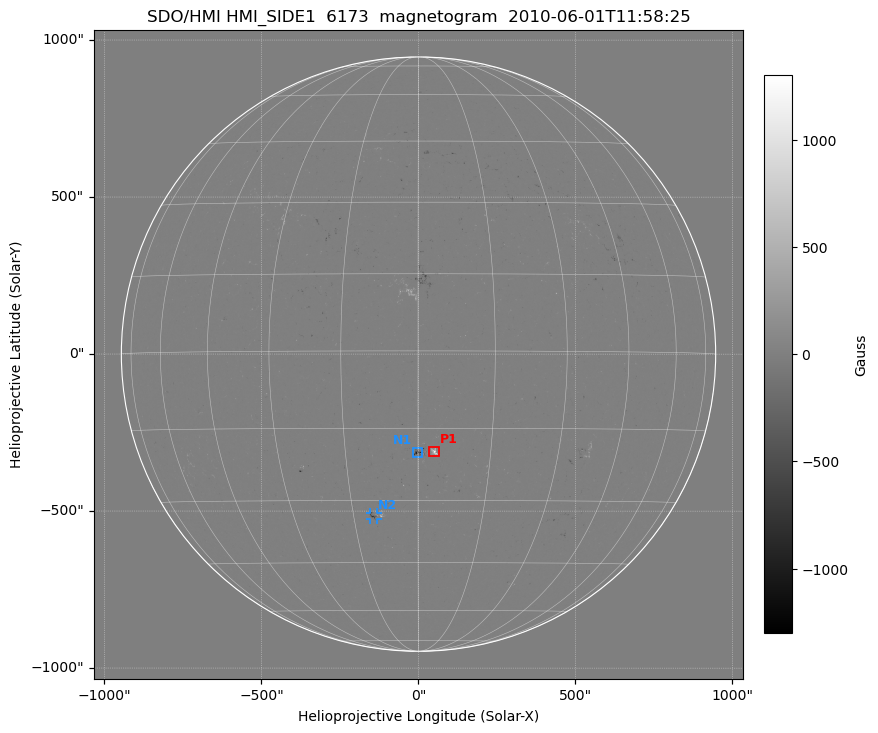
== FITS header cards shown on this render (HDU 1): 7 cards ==
TELESCOP= 'SDO/HMI'
INSTRUME= 'HMI_SIDE1'
WAVELNTH= 6173.0
DATE-OBS= '2010-06-01T11:58:25.50'
CTYPE1  = 'HPLN-TAN'
CTYPE2  = 'HPLT-TAN'
BUNIT   = 'Gauss'

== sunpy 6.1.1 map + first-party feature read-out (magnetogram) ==
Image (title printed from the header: SDO/HMI HMI_SIDE1  6173  magnetogram  2010-06-01T11:58:25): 1024 x 1024 px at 2.02 arcsec/px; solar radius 946 arcsec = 469 px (full disc in frame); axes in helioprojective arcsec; data unit Gauss (BUNIT, on the colour bar)
Off-disc pixels are blank (NaN) in the file (34% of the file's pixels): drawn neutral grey
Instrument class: MAGNETOGRAM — CONTENT/DPC_OBSR says magnetogram
Display: grey scale clipped to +-1300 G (the 99.5th-percentile rule alone would give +-100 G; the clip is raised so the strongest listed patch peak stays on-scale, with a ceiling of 1500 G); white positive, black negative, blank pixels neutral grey
Flux patches: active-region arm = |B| over 17 px >= 100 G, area >= 69 px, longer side >= 11 px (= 22 arcsec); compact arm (3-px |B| >= 300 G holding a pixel >= 400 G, >= 4 px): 3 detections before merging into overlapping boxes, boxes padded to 11 px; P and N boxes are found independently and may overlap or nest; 1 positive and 2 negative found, all listed = drawn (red P1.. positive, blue N1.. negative; 1 of them under ~28 arcsec drawn as corner ticks so the feature stays visible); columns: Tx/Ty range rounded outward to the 5 arcsec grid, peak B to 10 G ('>+1300(sat)' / '<-1300(sat)' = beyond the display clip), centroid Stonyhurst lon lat
Positive patches:
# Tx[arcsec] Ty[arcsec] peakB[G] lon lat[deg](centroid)
P1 35..65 -325..-295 +1200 +3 -20
Negative patches:
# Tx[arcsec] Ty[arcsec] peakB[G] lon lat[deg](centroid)
N1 -20..15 -330..-295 -1110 +0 -20
N2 -155..-130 -530..-505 -790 -10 -34
Bipolar pairs (each listed P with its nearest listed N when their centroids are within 0.25 R_sun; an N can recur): P1-N1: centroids ~50 arcsec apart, P1 is west of N1